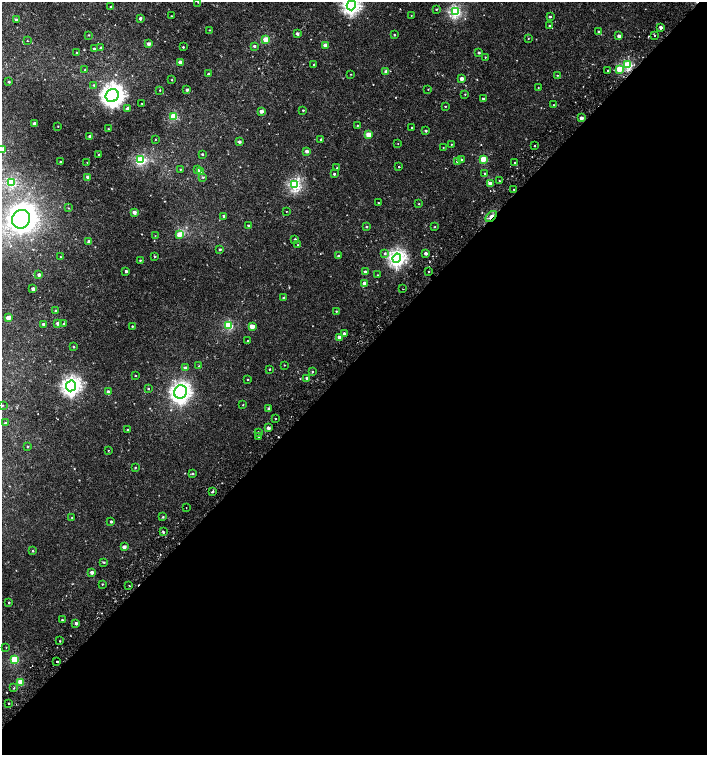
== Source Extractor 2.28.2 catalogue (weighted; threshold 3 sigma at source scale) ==
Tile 15 of 4 x 4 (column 3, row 4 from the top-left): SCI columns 3072-4480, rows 1-1505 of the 6043 x 6058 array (HDU 1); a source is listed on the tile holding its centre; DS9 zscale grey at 2 x 2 block average (1 PNG px = mean of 2 x 2 image px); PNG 709 x 757 px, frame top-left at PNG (2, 2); each listed source drawn as its Kron ellipse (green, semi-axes under 4 px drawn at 4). Shown black and unused: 52% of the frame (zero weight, under 2 of 3 exposures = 2% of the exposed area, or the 3 px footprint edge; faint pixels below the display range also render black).
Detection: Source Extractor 2.28.2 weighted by HDU 2 'WHT'; one run over the whole footprint, this tile lists its part. Background -4.39e-05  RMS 0.0026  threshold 0.0116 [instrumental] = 3 sigma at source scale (4.5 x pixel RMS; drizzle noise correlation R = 1.50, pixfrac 1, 0.0396/0.0396 arcsec/px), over >= 5 px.
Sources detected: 198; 5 cosmic-ray / hot-pixel residue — neither listed nor drawn; the other 193 listed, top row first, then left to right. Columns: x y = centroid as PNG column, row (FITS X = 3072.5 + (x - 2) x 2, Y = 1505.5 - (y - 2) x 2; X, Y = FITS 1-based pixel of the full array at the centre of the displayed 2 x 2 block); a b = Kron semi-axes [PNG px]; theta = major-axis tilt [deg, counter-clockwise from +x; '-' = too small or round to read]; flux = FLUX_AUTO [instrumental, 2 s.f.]
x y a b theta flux
198 2 2 2 - 0.28
351 5 5 4 - 110
111 7 2 2 - 0.8
436 9 2 2 - 0.5
455 12 3 3 - 48
171 16 2 2 - 0.36
411 16 2 2 - 0.18
550 17 2 2 - 0.67
140 18 2 2 - 1.6
16 20 2 2 - 1.5
550 26 3 2 - 0.45
660 27 2 2 - 2.4
209 30 2 2 - 0.27
599 32 2 2 - 1.1
297 34 2 2 - 1.6
89 35 2 2 - 0.32
394 35 2 2 - 0.52
655 35 2 2 - 1.5
619 36 2 2 - 3.3
528 38 2 2 - 0.25
265 39 3 3 - 9.1
27 41 2 2 - 0.24
149 44 2 2 - 3.4
325 45 2 2 - 4.5
254 46 3 3 - 0.82
183 47 2 2 - 0.49
101 48 3 2 - 1.3
94 49 2 2 - 1
479 52 2 2 - 1.1
77 53 2 2 - 0.76
485 57 2 2 - 0.26
180 62 2 2 - 4.6
628 64 3 3 - 28
313 65 2 2 - 0.48
619 69 3 2 - 12
85 70 3 2 - 0.3
608 70 2 2 - 0.39
386 72 3 2 - 3.3
209 74 2 2 - 1.7
351 74 2 2 - 0.26
557 75 2 2 - 0.28
462 78 2 2 - 3.8
172 80 2 2 - 0.34
9 82 2 2 - 0.64
94 85 3 3 - 0.64
538 88 2 2 - 0.27
428 89 2 2 - 0.27
160 90 2 2 - 0.31
187 90 2 2 - 1.6
465 94 2 2 - 0.28
112 96 7 6 - 230
483 99 2 2 - 0.63
142 103 2 2 - 0.23
554 105 2 2 - 0.21
445 106 2 2 - 0.38
127 108 2 2 - 2.1
303 110 2 2 - 0.42
261 111 2 2 - 3.6
174 116 3 3 - 18
581 118 2 2 - 3.7
35 123 2 2 - 5.2
357 125 2 2 - 0.32
58 126 2 2 - 0.26
412 128 2 2 - 0.47
108 129 2 2 - 0.4
426 131 2 2 - 0.92
368 134 3 2 - 8.7
90 136 2 2 - 2
155 139 2 2 - 0.27
321 139 3 2 - 0.87
239 142 3 2 - 2
398 143 2 2 - 0.19
451 144 2 2 - 0.35
534 146 2 2 - 0.98
443 147 2 2 - 0.24
2 149 2 2 - 4.3
307 151 2 2 - 2
202 154 2 2 - 0.82
98 155 2 2 - 0.5
483 159 3 3 - 11
140 160 4 4 - 18
461 160 2 2 - 0.54
458 161 3 3 - 2.1
60 162 2 2 - 0.38
87 163 3 2 - 0.25
515 163 2 2 - 0.61
399 167 2 2 - 1.6
337 168 2 2 - 0.27
180 169 2 2 - 0.31
197 169 3 2 - 0.79
200 171 3 2 - 7.4
485 173 2 2 - 0.6
334 174 2 2 - 0.8
87 177 3 2 - 1.1
203 177 3 2 - 0.55
499 181 2 2 - 0.48
11 183 3 3 - 18
490 184 2 2 - 5
295 185 3 3 - 58
514 189 2 2 - 0.6
378 203 2 2 - 0.24
419 204 2 2 - 0.3
68 208 2 2 - 0.28
286 211 2 2 - 0.23
134 212 2 2 - 3.8
224 216 2 2 - 1.5
491 216 7 2 45 3.7
21 219 9 9 - 310
248 225 2 2 - 0.73
366 227 2 2 - 0.6
435 227 3 2 - 0.33
179 235 4 3 - 6.4
155 236 2 2 - 0.22
295 239 2 2 - 1.2
89 241 2 2 - 2.4
298 245 2 2 - 0.29
220 249 3 3 - 0.79
385 253 3 3 - 0.87
426 253 2 2 - 2.2
155 256 3 2 - 0.59
338 256 2 2 - 0.95
60 257 2 2 - 0.23
397 258 4 4 - 110
140 260 2 2 - 0.45
126 271 2 2 - 1.5
429 271 2 2 - 0.37
365 272 2 2 - 1.9
39 275 2 2 - 2.3
378 275 3 2 - 0.23
364 283 2 2 - 4.4
33 289 2 2 - 2.7
403 289 2 2 - 0.35
283 298 2 2 - 0.46
55 311 2 2 - 0.75
336 311 2 2 - 0.4
8 318 3 2 - 5.7
58 323 3 2 - 2.4
64 323 3 2 - 0.63
43 324 2 2 - 1.1
229 325 3 3 - 24
132 326 2 2 - 0.48
252 326 3 2 - 5.8
344 333 2 2 - 1
339 337 2 2 - 3.4
247 341 2 2 - 0.39
74 347 2 2 - 0.62
284 365 2 2 - 0.29
199 366 2 2 - 0.26
185 367 3 3 - 1.2
269 369 2 2 - 0.39
313 371 2 2 - 0.67
135 375 2 2 - 0.37
307 378 2 2 - 3.3
248 380 2 2 - 0.48
71 386 5 5 - 150
148 389 2 2 - 0.49
108 392 3 3 - 2.3
180 392 7 6 - 150
2 405 2 2 - 0.31
243 405 2 2 - 0.31
269 409 3 2 - 1.2
275 418 2 2 - 0.81
5 423 2 2 - 0.83
268 428 2 2 - 3.1
128 429 2 2 - 0.5
258 432 2 2 - 1
258 436 2 2 - 0.46
27 446 2 2 - 0.55
108 450 2 2 - 0.99
135 468 2 2 - 0.49
193 474 3 3 - 0.72
212 492 2 2 - 1.3
186 508 2 2 - 0.38
163 517 3 2 - 0.52
72 518 3 2 - 0.36
111 522 2 2 - 0.94
163 532 2 2 - 0.89
124 547 2 2 - 3.3
32 551 3 2 - 0.48
104 562 2 2 - 0.61
92 572 2 2 - 3
102 584 2 2 - 0.34
129 585 2 2 - 0.31
9 602 3 2 - 0.51
62 620 2 2 - 0.63
76 623 2 2 - 2
60 641 2 2 - 0.43
6 647 2 2 - 0.24
14 659 3 3 - 21
57 662 2 2 - 4.4
21 682 3 3 - 13
14 688 2 2 - 0.48
9 703 2 2 - 2.1
Overlapping masked pixels (flux is a lower limit): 1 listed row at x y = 491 216
Isophote crosses this tile's border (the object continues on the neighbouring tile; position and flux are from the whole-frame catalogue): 3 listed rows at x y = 198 2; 351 5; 2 149